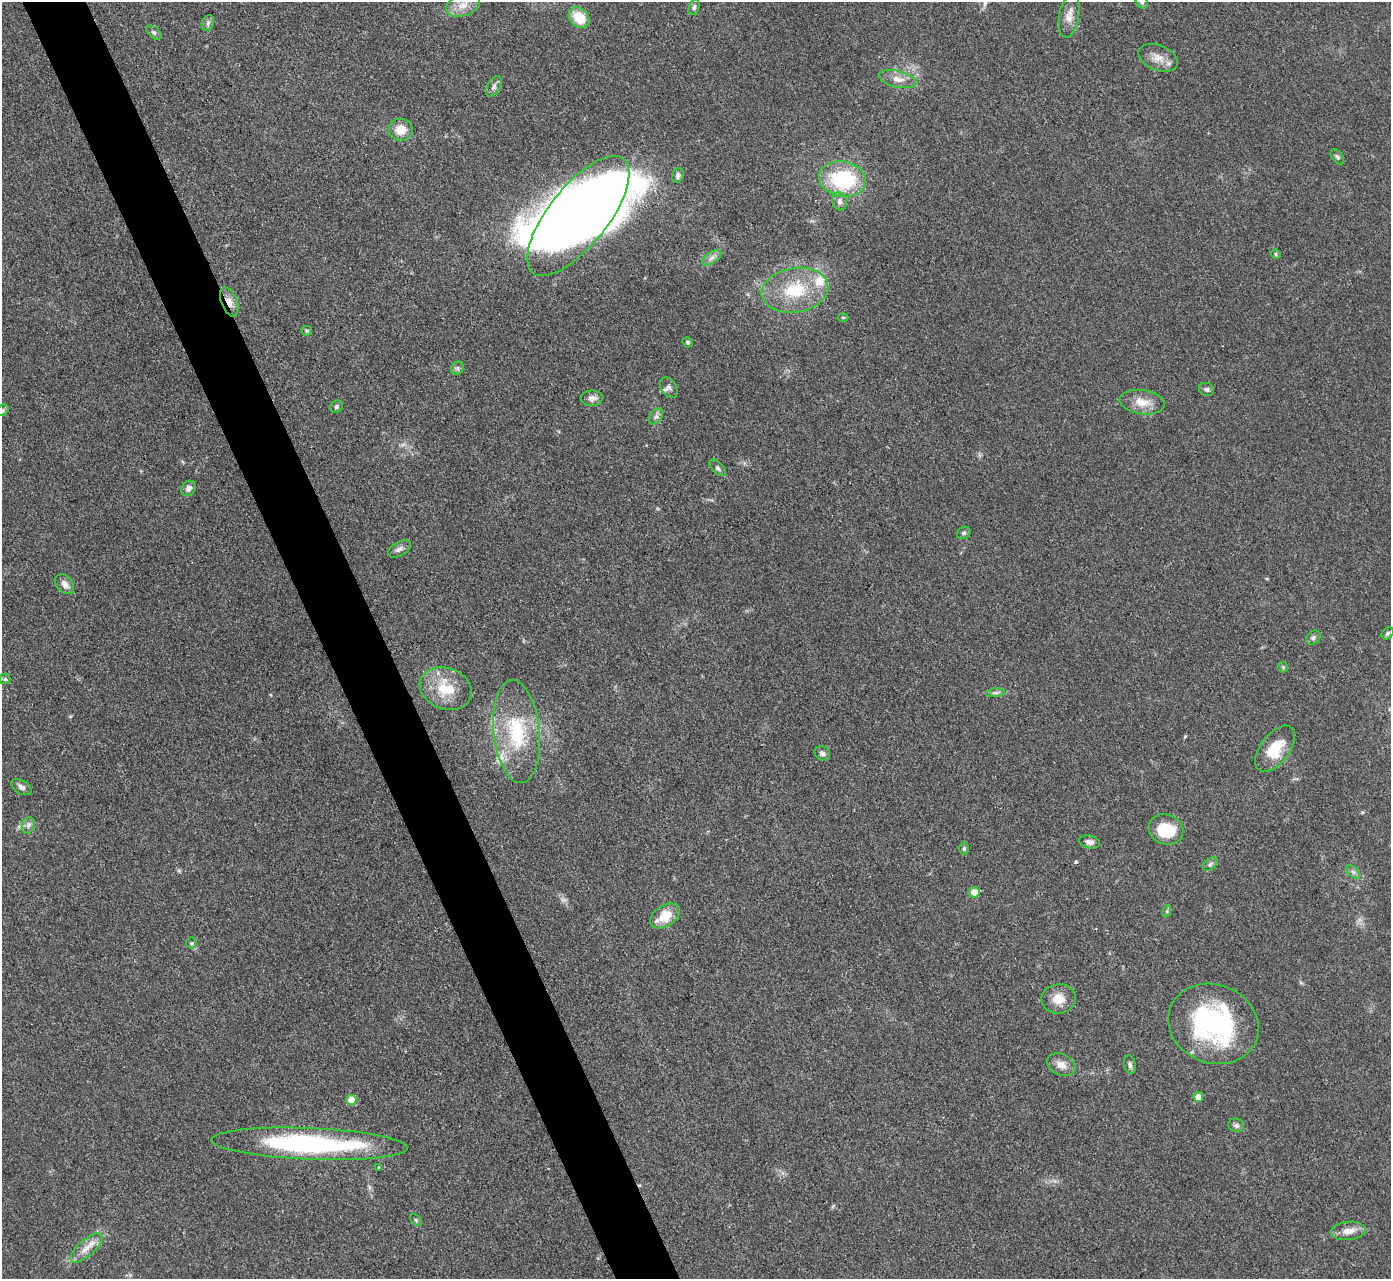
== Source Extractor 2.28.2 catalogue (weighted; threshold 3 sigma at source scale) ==
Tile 11 of 4 x 4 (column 3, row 3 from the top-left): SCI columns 2778-4166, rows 1430-2706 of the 5555 x 5545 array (HDU 1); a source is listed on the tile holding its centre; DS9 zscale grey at full resolution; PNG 1393 x 1281 px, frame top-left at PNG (2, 2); each listed source drawn as its Kron ellipse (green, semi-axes under 4 px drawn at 4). Shown black and unused: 5% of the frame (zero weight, under 3 of 4 exposures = <1% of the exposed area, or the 3 px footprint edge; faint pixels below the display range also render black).
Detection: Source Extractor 2.28.2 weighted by HDU 2 'WHT'; one run over the whole footprint, this tile lists its part. Background 0.07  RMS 0.0052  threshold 0.0235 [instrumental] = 3 sigma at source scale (4.5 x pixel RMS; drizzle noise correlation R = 1.50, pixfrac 1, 0.05/0.05 arcsec/px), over >= 5 px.
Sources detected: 75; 4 inside a brighter object's white glare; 1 cosmic-ray / hot-pixel residue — neither listed nor drawn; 2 inside a brighter listed object's ellipse — not listed separately; the other 68 listed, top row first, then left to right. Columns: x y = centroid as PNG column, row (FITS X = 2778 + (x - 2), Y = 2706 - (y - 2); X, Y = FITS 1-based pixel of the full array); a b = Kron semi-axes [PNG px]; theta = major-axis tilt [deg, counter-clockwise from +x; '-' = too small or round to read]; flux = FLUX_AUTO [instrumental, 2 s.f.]
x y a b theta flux
1142 2 7 5 -45 1
463 5 17 11 19 6.7
694 7 8 5 70 1.2
1069 15 22 10 79 5
579 17 11 9 -46 13
208 23 8 6 69 1.4
154 32 8 5 -44 1.1
1158 58 20 12 -21 6.3
898 79 19 8 -13 5.2
494 86 11 6 61 2
401 130 12 11 - 7.6
1337 157 9 5 -53 1.1
678 175 7 6 - 1.8
842 179 23 17 -10 43
840 201 9 7 -77 2.3
578 216 73 29 52 350
1276 254 5 4 - 0.71
712 258 11 5 35 2.4
795 290 33 22 9 26
229 302 15 8 -68 5
843 317 5 3 - 0.5
307 331 5 5 - 0.77
687 342 5 4 - 0.84
457 368 7 6 - 1.3
669 388 11 7 -54 2.1
1206 389 8 6 -19 1.3
592 398 11 8 0 2.6
1142 402 23 12 -8 8
336 407 7 5 46 1.2
3 410 6 5 - 0.97
656 416 9 6 53 1.8
718 468 10 5 -45 1.5
189 488 8 6 47 2.2
964 533 7 6 - 1.1
399 549 12 7 30 2.4
65 584 11 7 -48 3.4
1388 633 7 5 47 1.1
1313 638 8 6 42 1.3
1283 667 5 5 - 0.74
5 679 5 5 - 0.77
446 689 27 20 -20 19
996 693 9 3 5 1.2
516 732 52 23 -84 37
1275 749 26 14 53 15
822 753 8 7 - 1.7
21 787 11 6 -30 2.1
28 825 8 6 70 1.8
1166 829 17 15 -19 19
1089 842 10 6 -13 2.4
964 849 6 5 - 1
1210 864 8 5 36 1.3
1353 872 8 5 -45 1.5
974 892 5 5 - 8.3
1167 911 6 4 72 0.7
665 916 16 10 34 12
191 943 5 5 - 0.83
1058 999 17 15 9 7.4
1213 1024 46 39 -22 83
1130 1064 9 5 -78 1.5
1061 1065 15 10 -26 4.7
1198 1097 5 5 - 5.5
351 1100 5 5 - 13
1236 1125 8 6 -23 1.4
309 1144 98 15 -2 100
379 1167 4 3 - 0.49
416 1220 7 4 -45 0.71
1348 1231 17 9 6 5
86 1248 20 8 41 6
Overlapping masked pixels (flux is a lower limit): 1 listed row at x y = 229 302
Isophote crosses this tile's border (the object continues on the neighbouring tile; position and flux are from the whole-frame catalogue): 1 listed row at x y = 1142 2